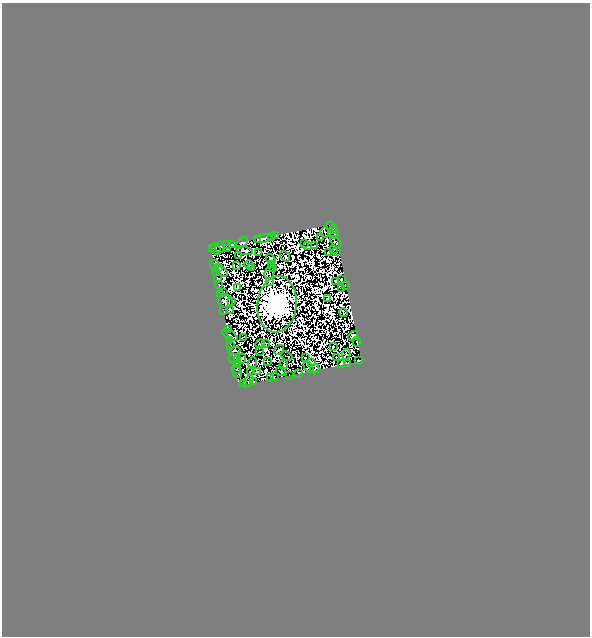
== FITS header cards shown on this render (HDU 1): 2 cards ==
NAXIS1  =                  588
NAXIS2  =                  634

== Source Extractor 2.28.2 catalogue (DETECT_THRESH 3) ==
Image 588 x 634 px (HDU 1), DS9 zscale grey, 1 PNG px = 1 image px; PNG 592 x 638 px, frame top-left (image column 1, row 634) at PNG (2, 3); each listed source drawn as its Kron ellipse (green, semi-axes under 4 px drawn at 4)
Background 4.76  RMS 1.3e-04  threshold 3.93e-04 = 3 sigma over >= 5 px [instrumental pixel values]
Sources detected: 192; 95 with non-positive FLUX_AUTO (blend fragments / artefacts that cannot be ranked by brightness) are neither listed nor drawn; the other 97 listed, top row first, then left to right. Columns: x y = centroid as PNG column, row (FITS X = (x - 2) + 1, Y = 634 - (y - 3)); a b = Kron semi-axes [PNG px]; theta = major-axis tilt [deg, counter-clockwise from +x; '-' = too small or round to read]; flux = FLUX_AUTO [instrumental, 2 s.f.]
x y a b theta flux
330 225 2 2 - 18
334 229 4 2 - 29
325 233 5 2 - 18
335 234 3 2 - 8
272 236 3 2 - 6.8
276 236 4 3 - 7.2
321 238 2 2 - 18
258 239 3 2 - 19
263 239 9 4 11 71
336 242 7 3 -47 8.7
242 243 7 4 40 53
305 243 3 2 - 6.7
232 244 4 3 - 26
226 245 3 2 - 4
308 246 3 2 - 23
315 246 2 2 - 16
220 247 6 2 76 15
212 248 4 2 - 33
216 249 6 3 -67 5.1
228 249 3 2 - 23
244 250 8 3 -12 14
334 250 4 2 - 8.2
259 252 3 3 - 8.4
329 252 3 2 - 22
337 252 2 2 - 18
239 255 4 3 - 8.4
285 256 6 2 -50 25
271 259 5 4 - 14
249 264 4 2 - 6.6
215 265 5 2 - 2.5
271 265 2 2 - 4.9
237 266 2 2 - 16
218 267 4 3 - 20
252 267 3 2 - 15
273 269 2 2 - 18
221 271 7 4 -30 12
270 272 6 4 63 0.1
217 273 3 3 - 16
217 279 3 3 - 9
341 280 3 2 - 27
336 281 4 2 - 27
270 282 2 2 - 16
219 285 3 3 - 2
345 285 2 2 - 18
238 288 4 3 - 20
342 288 3 2 - 24
224 293 3 3 - 8.6
220 295 3 2 - 3.9
328 298 3 2 - 19
225 301 7 6 - 110
232 302 3 2 - 3.5
277 304 28 19 84 130000
230 310 4 2 - 18
224 311 2 2 - 5
343 313 5 2 - 0.89
228 330 4 3 - 40
230 335 9 2 -33 29
353 336 5 4 - 74
243 337 4 2 - 23
230 340 3 2 - 11
357 342 5 2 - 18
266 343 3 2 - 24
260 344 5 3 - 8.7
231 345 2 2 - 12
333 346 3 2 - 14
279 350 5 3 - 20
234 351 6 3 6 7.5
259 352 2 2 - 7.7
346 354 5 3 - 25
287 356 6 2 -24 7.8
305 358 2 2 - 21
336 358 2 2 - 13
233 359 5 2 - 25
242 359 5 2 - 14
238 360 3 2 - 21
359 360 4 3 - 36
267 361 4 2 - 9.2
253 362 5 3 - 0.86
311 362 4 2 - 21
342 363 4 3 - 20
348 363 4 2 - 2.8
237 364 3 2 - 11
284 365 4 2 - 30
309 367 6 3 -55 1.4
236 369 5 3 - 75
315 369 5 3 - 46
250 371 3 2 - 26
281 371 5 4 - 6.4
257 372 4 3 - 17
237 373 5 4 - 65
299 373 2 2 - 23
289 375 2 2 - 5.6
270 377 4 2 - 26
274 377 3 2 - 2.9
248 381 6 3 61 10
254 382 4 2 - 40
243 383 3 3 - 27
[95 non-positive-flux detections neither listed nor drawn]